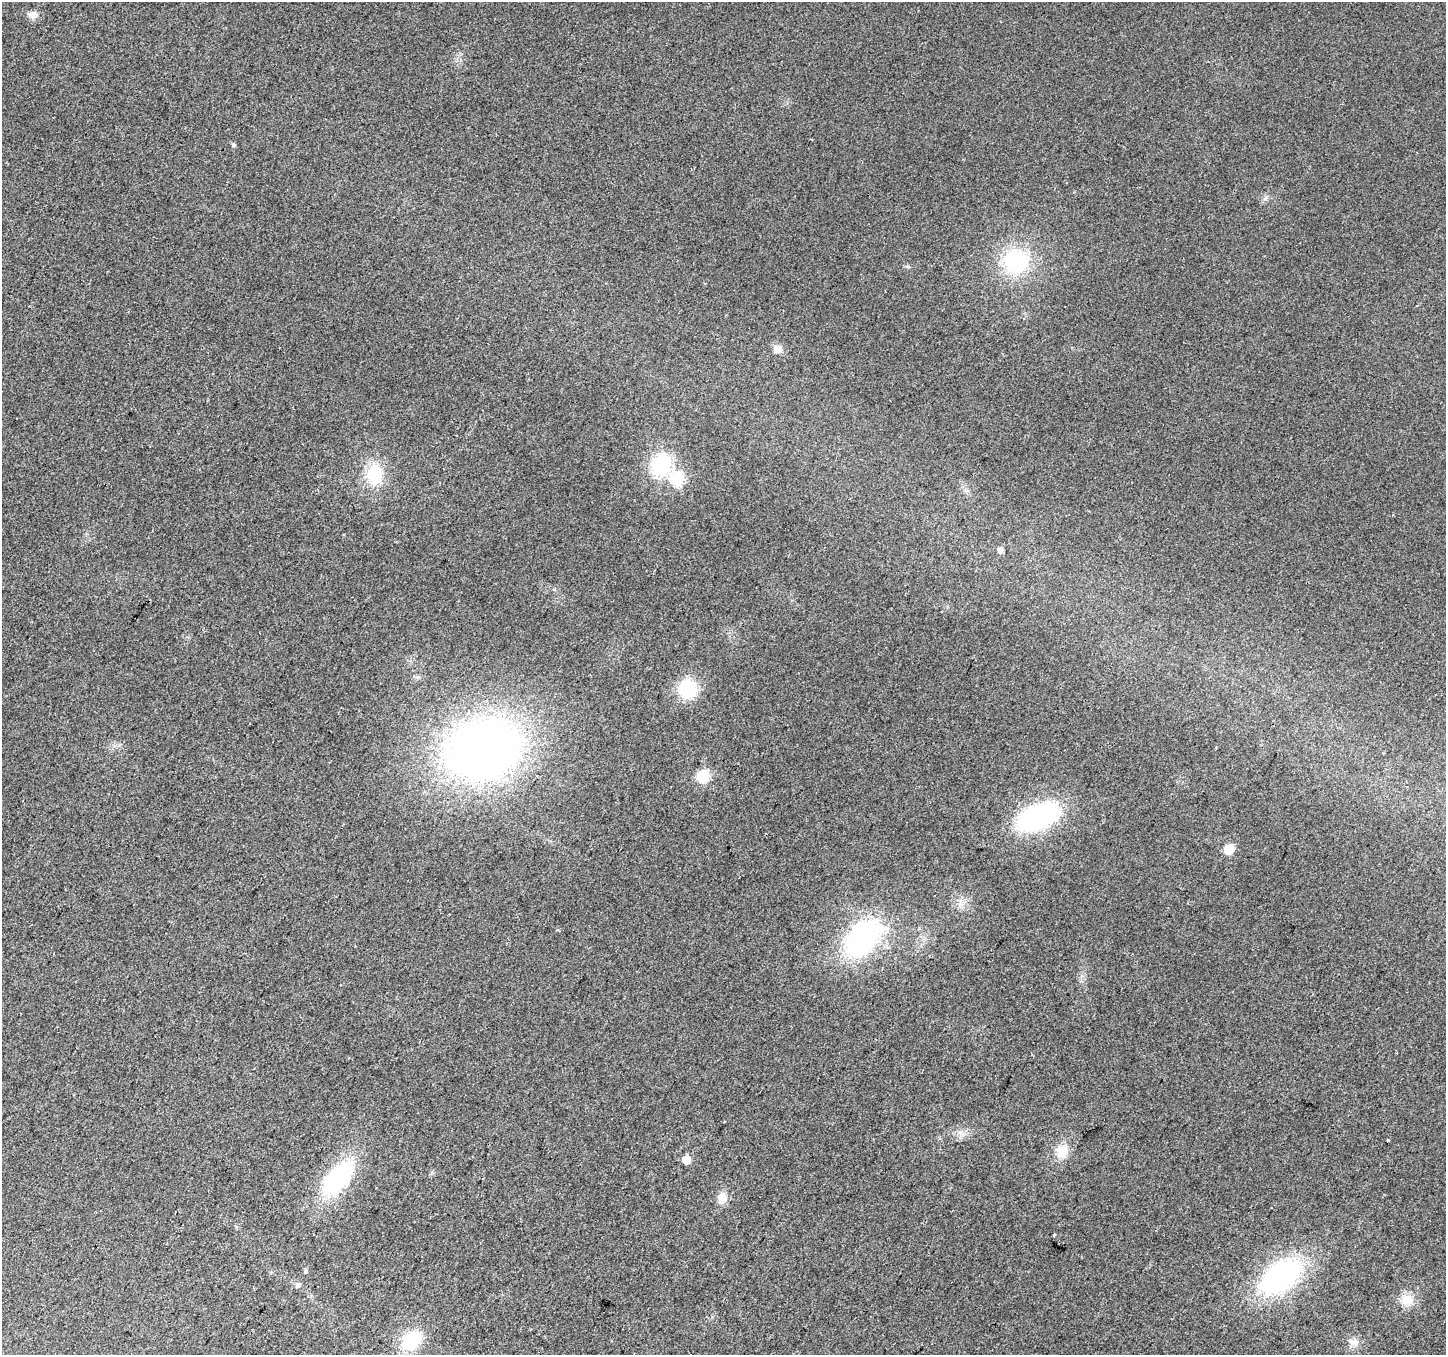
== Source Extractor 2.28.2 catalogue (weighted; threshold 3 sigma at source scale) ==
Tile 7 of 4 x 4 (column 3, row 2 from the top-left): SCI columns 2894-4337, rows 2971-4323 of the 5781 x 5874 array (HDU 1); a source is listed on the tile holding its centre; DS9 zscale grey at full resolution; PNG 1448 x 1357 px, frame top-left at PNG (2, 2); no overlay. Shown black and unused: <1% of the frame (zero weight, under 2 of 3 exposures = <1% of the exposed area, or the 3 px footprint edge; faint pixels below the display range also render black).
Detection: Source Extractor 2.28.2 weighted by HDU 2 'WHT'; one run over the whole footprint, this tile lists its part. Background 0.0221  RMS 0.0079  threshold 0.0355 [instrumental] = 3 sigma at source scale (4.5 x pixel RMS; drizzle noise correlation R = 1.50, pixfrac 1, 0.0396/0.0396 arcsec/px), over >= 5 px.
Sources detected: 28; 1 cosmic-ray / hot-pixel residue — not listed; the other 27 listed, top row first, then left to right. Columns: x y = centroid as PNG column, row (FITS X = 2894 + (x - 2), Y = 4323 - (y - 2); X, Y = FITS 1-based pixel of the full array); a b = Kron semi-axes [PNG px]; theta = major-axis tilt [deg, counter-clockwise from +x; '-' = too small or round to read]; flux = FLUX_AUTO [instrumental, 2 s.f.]
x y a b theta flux
32 15 12 9 1 4.8
233 144 5 5 - 1.6
1016 261 21 21 - 73
777 349 11 9 -42 5.3
661 464 22 18 65 54
374 475 28 21 83 28
677 478 7 7 - 91
1000 550 6 5 - 3.8
687 689 15 15 - 45
484 749 59 45 17 600
703 776 14 13 - 15
1038 816 36 19 22 140
1229 849 6 6 - 31
862 938 34 22 49 170
960 1132 7 5 1 2.7
1388 1141 3 3 - 1.6
1062 1151 19 16 71 14
686 1160 5 5 - 15
338 1178 45 21 50 86
722 1198 14 10 87 7.6
1054 1235 3 2 - 0.88
305 1271 6 4 -89 1.3
1281 1276 34 20 35 180
298 1285 7 7 - 2.2
1407 1300 18 14 20 11
411 1341 22 15 42 41
1354 1342 13 9 6 5.3
Unlisted compact peaks at least as high as the median listed source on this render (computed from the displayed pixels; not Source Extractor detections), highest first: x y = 1265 199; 908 266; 966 490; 558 930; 960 904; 432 1173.